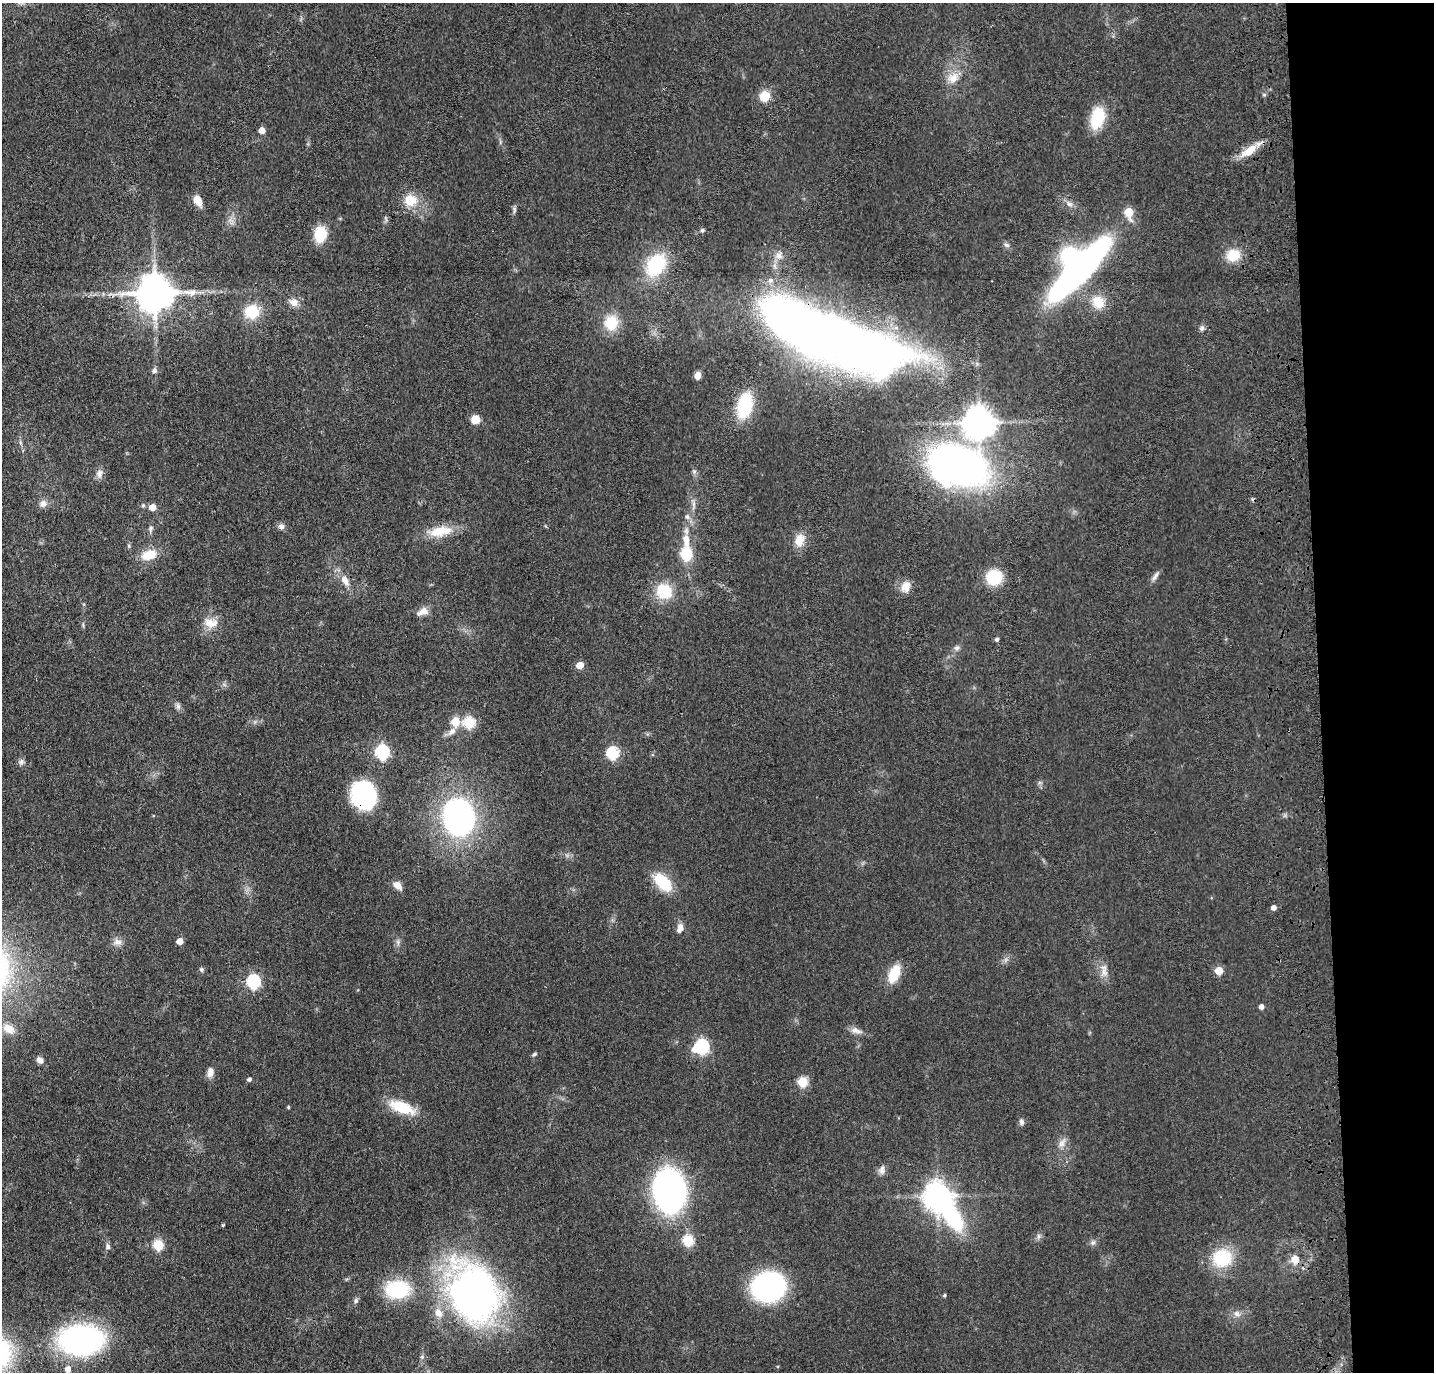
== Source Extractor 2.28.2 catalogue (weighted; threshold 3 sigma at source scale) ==
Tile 6 of 3 x 3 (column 3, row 2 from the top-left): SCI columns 2978-4409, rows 1484-2853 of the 4525 x 4336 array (HDU 1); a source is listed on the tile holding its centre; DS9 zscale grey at full resolution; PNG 1436 x 1374 px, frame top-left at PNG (2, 3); no overlay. Shown black and unused: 8% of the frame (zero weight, under 3 of 4 exposures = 6% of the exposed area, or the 3 px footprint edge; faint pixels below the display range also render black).
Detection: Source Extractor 2.28.2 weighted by HDU 2 'WHT'; one run over the whole footprint, this tile lists its part. Background 0.0633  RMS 0.006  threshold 0.0272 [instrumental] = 3 sigma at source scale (4.5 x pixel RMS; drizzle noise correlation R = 1.50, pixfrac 1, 0.05/0.05 arcsec/px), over >= 5 px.
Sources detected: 115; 2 inside a brighter object's white glare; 1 cosmic-ray / hot-pixel residue — not listed; the other 112 listed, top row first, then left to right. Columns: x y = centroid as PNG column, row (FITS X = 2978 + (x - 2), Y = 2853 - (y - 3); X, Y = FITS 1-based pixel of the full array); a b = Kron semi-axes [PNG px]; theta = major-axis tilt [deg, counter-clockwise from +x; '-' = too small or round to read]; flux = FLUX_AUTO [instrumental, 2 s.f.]
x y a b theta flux
953 78 17 14 40 8.2
1264 95 6 4 19 0.82
765 96 13 13 - 8.5
1097 118 21 13 74 25
262 130 5 5 - 6.2
1249 151 25 10 35 11
410 200 17 15 1 13
198 201 11 7 -61 7.7
1069 204 9 6 -18 2.4
514 210 10 5 -86 1.4
1129 212 7 5 -81 19
702 230 5 4 - 1.4
320 234 15 12 82 17
1007 245 8 5 -17 1.7
1233 255 16 14 24 13
779 256 10 9 - 3.4
656 265 27 19 55 37
1079 269 60 16 46 270
770 280 7 7 - 2.4
190 292 21 9 -1 7.7
155 293 10 10 - 1800
294 302 13 10 -20 4.5
1098 302 17 15 -47 12
252 312 16 15 - 18
611 323 18 16 81 17
1202 328 8 6 78 1.6
833 338 93 25 -20 1600
154 371 7 6 - 1.9
698 376 6 5 - 5.6
744 405 30 16 77 27
475 419 8 8 - 8.1
979 422 10 9 - 1000
957 465 44 29 -13 340
694 471 7 4 -18 1
99 474 13 8 80 3.2
693 503 11 4 -85 2.2
43 504 11 9 11 3.7
152 507 6 6 - 5.8
687 517 7 6 - 2.1
281 526 9 8 - 2.2
151 528 9 6 73 1.7
441 531 31 12 10 16
686 540 21 8 -83 8.8
799 540 17 12 73 8
129 546 6 4 -72 0.82
686 554 9 8 - 23
149 555 20 12 17 11
1155 576 16 5 56 2.4
994 577 15 14 - 24
345 580 14 8 -62 5.7
906 587 15 11 71 6.2
664 591 19 18 - 20
423 612 16 9 24 5
211 623 20 13 -8 8.7
83 625 8 3 86 0.86
997 639 5 4 - 1.5
957 648 7 7 - 1.8
580 665 5 5 - 9
178 706 9 6 -89 1.9
455 721 5 5 - 20
469 723 6 6 - 55
452 731 14 7 43 3.7
382 752 6 6 - 110
612 753 6 6 - 64
21 762 8 6 66 1.9
364 796 26 22 -70 65
459 817 30 25 -77 160
663 882 23 13 -46 22
397 885 11 7 -42 4.7
1273 908 5 5 - 3.2
680 928 13 7 79 3.9
179 941 5 5 - 7
118 942 12 9 -1 3.7
398 942 10 4 -77 1.5
201 969 6 5 - 1.3
1219 971 5 5 - 18
1104 972 14 9 79 4.8
894 974 19 10 68 18
253 981 6 6 - 98
1261 1007 4 4 - 3.1
9 1029 17 11 -29 7.7
856 1031 17 7 -16 3.8
701 1047 7 6 - 110
535 1054 7 4 27 1.1
40 1060 9 6 -44 2.8
210 1072 12 8 82 4
249 1079 5 4 - 1.5
803 1082 5 5 - 36
288 1107 4 4 - 0.87
402 1107 26 11 -20 23
1022 1122 9 6 -87 1.8
1062 1143 14 8 61 4.1
882 1170 12 8 79 3
669 1190 34 24 -83 230
937 1196 9 8 - 740
223 1225 3 3 - 0.7
1038 1236 7 4 -90 1.3
688 1240 6 5 - 49
1093 1243 8 6 43 1.7
158 1245 6 5 - 40
108 1247 8 6 -84 1.7
1222 1258 19 18 - 31
1295 1259 11 10 - 6.4
768 1287 23 20 16 130
397 1289 24 17 2 42
474 1293 49 39 -72 320
944 1295 4 4 - 0.93
438 1313 14 10 -63 6
1237 1314 10 8 -39 3.1
81 1340 33 22 0 200
422 1357 5 5 - 0.97
68 1369 6 5 - 4.5
Overlapping masked pixels (flux is a lower limit): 4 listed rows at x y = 833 338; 364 796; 1295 1259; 474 1293